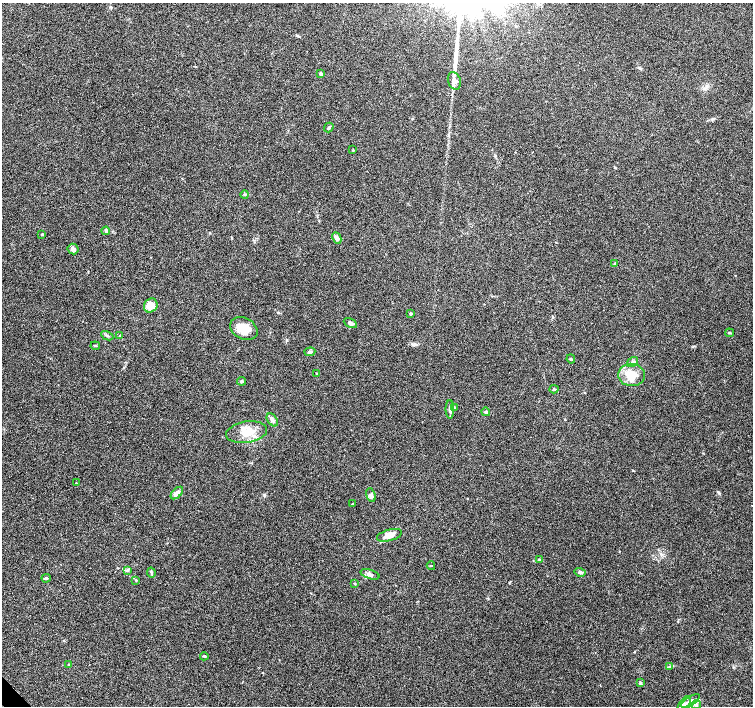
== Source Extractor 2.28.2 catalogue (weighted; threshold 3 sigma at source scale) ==
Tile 7 of 4 x 4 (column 3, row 2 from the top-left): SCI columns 3007-4508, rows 2959-4365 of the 6015 x 5983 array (HDU 1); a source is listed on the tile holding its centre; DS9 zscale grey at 2 x 2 block average (1 PNG px = mean of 2 x 2 image px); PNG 755 x 708 px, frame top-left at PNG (2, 3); each listed source drawn as its Kron ellipse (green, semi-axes under 4 px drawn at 4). Shown black and unused: <1% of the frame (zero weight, under 4 of 7 exposures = <1% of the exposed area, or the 3 px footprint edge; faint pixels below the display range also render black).
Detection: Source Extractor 2.28.2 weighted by HDU 2 'WHT'; one run over the whole footprint, this tile lists its part. Background 0.0919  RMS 0.0039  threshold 0.0158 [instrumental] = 3 sigma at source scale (4.09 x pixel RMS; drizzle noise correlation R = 1.36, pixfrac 0.8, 0.0396/0.0396 arcsec/px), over >= 5 px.
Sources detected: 52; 1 long thin detection or spike segment (spike, bleed or trail) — neither listed nor drawn; the other 51 listed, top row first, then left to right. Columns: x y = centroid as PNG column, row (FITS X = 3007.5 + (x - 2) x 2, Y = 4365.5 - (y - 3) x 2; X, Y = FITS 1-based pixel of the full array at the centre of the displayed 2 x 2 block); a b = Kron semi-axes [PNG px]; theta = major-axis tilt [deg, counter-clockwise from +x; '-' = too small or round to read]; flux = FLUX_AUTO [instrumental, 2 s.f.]
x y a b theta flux
321 74 4 3 - 2.1
454 81 9 6 -71 4.5
329 127 5 3 - 1.3
353 150 3 2 - 0.44
245 195 4 2 - 0.8
106 231 4 3 - 1.4
42 234 3 3 - 0.81
337 238 6 4 -63 3.5
73 249 5 5 - 2.8
615 264 4 3 - 0.97
151 306 7 6 - 9.7
411 314 3 3 - 0.89
350 323 7 4 -28 1.8
244 329 14 10 -27 14
729 333 4 2 - 0.73
120 335 3 2 - 0.52
107 336 6 2 -28 1.2
95 346 4 3 - 0.8
310 352 5 3 - 1.8
571 359 4 2 - 0.77
633 362 6 3 34 1.5
317 374 4 3 - 0.74
631 375 13 11 -5 14
242 381 4 3 - 1.3
554 389 4 3 - 1.2
454 407 4 3 - 0.87
450 409 9 4 -89 2.7
486 412 4 3 - 0.87
272 420 7 5 -53 2.4
246 432 20 10 9 14
76 483 3 2 - 0.41
177 493 7 4 46 5.2
371 495 7 4 -73 2.2
353 504 3 3 - 0.95
389 535 13 5 15 7.2
539 560 4 3 - 0.86
431 566 4 2 - 0.57
127 570 3 3 - 0.76
151 572 5 2 - 0.92
580 572 5 4 - 1.8
370 574 10 4 -18 2.8
46 578 4 3 - 1.3
136 580 3 2 - 0.75
355 583 4 2 - 0.5
204 656 4 2 - 0.88
69 665 4 3 - 0.81
670 666 4 2 - 0.88
640 683 4 3 - 1
690 701 10 4 31 3.1
684 705 10 5 61 3.5
696 705 5 3 - 1.7
Isophote crosses this tile's border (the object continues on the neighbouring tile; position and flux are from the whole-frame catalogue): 2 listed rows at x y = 684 705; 696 705
Diffuse or blended objects may show on this block-average render without a row.